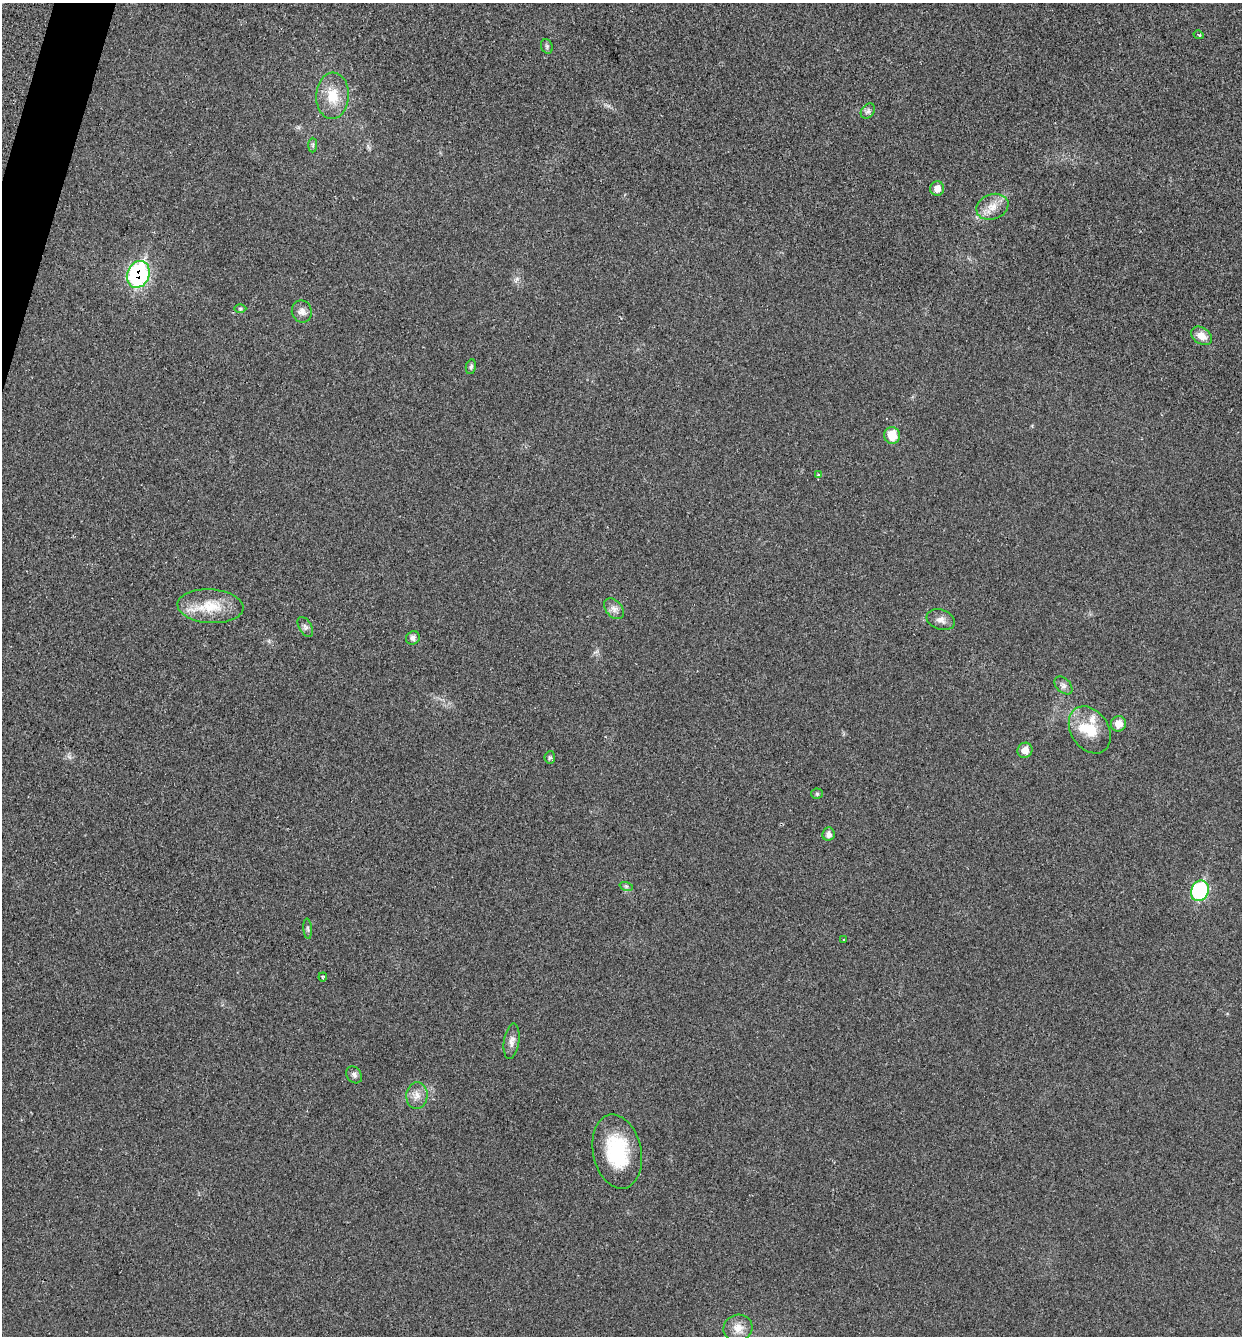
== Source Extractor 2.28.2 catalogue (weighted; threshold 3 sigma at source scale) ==
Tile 11 of 4 x 4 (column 3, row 3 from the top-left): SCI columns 2665-3904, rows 1337-2670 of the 5408 x 5362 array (HDU 1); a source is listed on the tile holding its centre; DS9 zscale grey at full resolution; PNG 1244 x 1338 px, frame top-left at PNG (2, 3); each listed source drawn as its Kron ellipse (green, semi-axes under 4 px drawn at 4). Shown black and unused: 1% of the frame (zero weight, under 2 of 3 exposures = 3% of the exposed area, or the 3 px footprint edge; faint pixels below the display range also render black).
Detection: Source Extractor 2.28.2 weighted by HDU 2 'WHT'; one run over the whole footprint, this tile lists its part. Background 0.0559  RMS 0.0085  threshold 0.0384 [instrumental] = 3 sigma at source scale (4.5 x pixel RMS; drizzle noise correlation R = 1.50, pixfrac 1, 0.05/0.05 arcsec/px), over >= 5 px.
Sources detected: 38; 1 inside a brighter object's white glare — neither listed nor drawn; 1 inside a brighter listed object's ellipse — not listed separately; the other 36 listed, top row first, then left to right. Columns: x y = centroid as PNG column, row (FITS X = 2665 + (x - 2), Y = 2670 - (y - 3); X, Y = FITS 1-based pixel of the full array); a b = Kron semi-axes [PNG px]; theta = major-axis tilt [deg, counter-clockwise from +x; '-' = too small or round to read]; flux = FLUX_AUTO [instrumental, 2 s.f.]
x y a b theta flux
1199 35 5 3 - 0.88
547 46 7 5 -71 1.8
333 96 23 16 87 20
868 111 8 6 49 2.5
313 145 7 4 90 1.6
937 189 7 7 - 7
992 207 16 12 21 11
138 274 14 11 68 130
240 309 6 4 0 1.2
302 311 11 10 - 5.2
1202 336 11 8 -34 8.5
471 367 7 5 78 1.8
892 435 8 8 - 17
818 475 3 3 - 2
210 606 33 17 -4 25
614 609 12 8 -49 4.6
941 620 14 10 -19 5
305 627 11 6 -59 2.7
413 638 7 6 - 2.7
1063 685 11 6 -44 3.3
1118 724 8 7 - 10
1090 730 25 18 -56 23
1025 750 8 7 - 8.1
550 757 6 5 - 1.5
817 794 5 5 - 1.3
828 834 7 6 - 3.6
626 886 7 4 -18 1.4
1200 891 10 8 68 68
308 929 10 4 -85 1.7
844 940 3 3 - 0.62
323 977 4 2 - 1
512 1041 18 7 82 5.1
354 1075 9 7 -52 2.7
417 1095 13 10 85 6.8
617 1151 37 24 -79 55
738 1328 14 13 - 9.1
Overlapping masked pixels (flux is a lower limit): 1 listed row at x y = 138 274